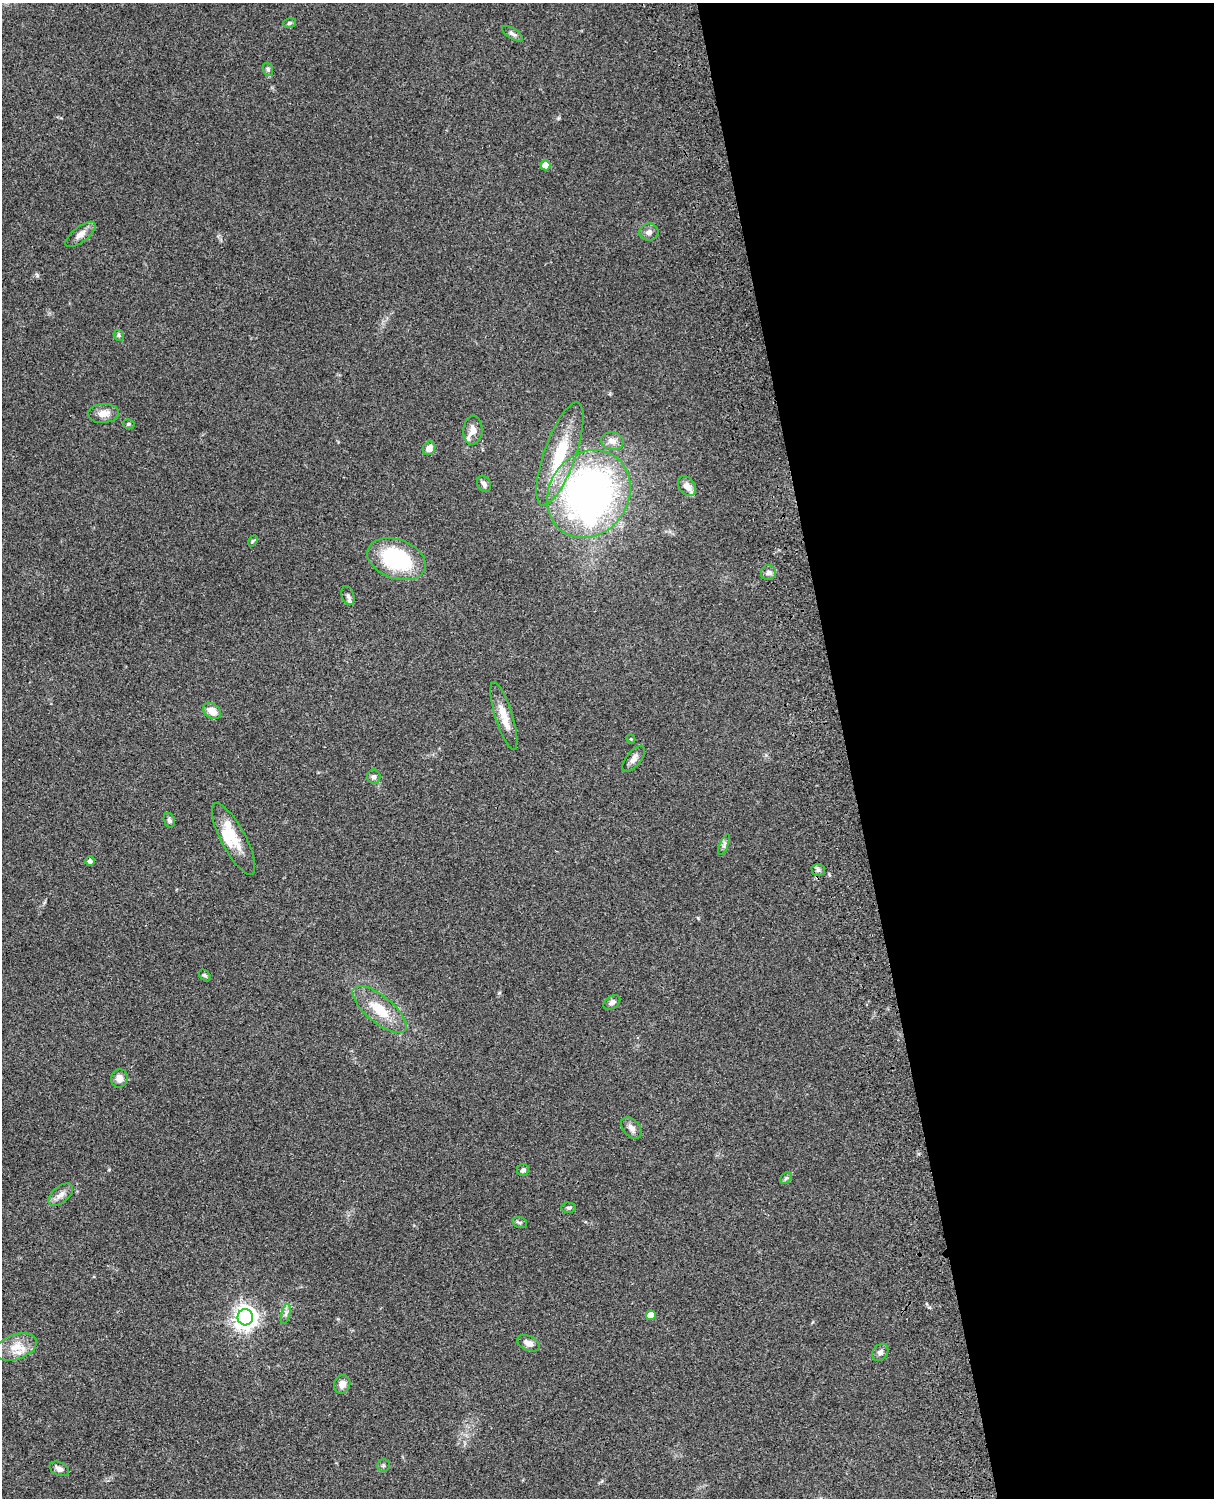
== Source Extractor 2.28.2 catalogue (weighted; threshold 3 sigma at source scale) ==
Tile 8 of 4 x 3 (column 4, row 2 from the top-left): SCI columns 3758-4969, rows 1773-3268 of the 5088 x 4927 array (HDU 1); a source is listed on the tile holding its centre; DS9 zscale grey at full resolution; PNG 1216 x 1500 px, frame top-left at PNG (2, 3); each listed source drawn as its Kron ellipse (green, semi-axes under 4 px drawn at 4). Shown black and unused: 30% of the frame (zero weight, under 3 of 4 exposures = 6% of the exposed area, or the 3 px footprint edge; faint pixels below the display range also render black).
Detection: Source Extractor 2.28.2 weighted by HDU 2 'WHT'; one run over the whole footprint, this tile lists its part. Background 0.0986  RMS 0.0064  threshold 0.0286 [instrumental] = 3 sigma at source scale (4.5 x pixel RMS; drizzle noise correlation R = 1.50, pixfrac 1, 0.05/0.05 arcsec/px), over >= 5 px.
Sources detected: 54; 1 inside a brighter object's white glare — neither listed nor drawn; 4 inside a brighter listed object's ellipse — not listed separately; the other 49 listed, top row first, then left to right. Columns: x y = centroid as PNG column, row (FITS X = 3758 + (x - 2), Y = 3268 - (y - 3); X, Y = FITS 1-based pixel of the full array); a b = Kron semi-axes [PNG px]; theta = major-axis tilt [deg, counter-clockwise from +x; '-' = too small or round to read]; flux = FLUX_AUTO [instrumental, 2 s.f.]
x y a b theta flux
289 23 7 5 16 1.1
512 34 12 5 -33 1.9
268 69 7 5 -70 1.1
545 165 5 5 - 7.3
649 232 9 8 - 2.7
80 234 18 7 38 4.6
119 335 6 5 - 0.99
103 413 15 9 4 5.3
129 424 6 4 -14 1
473 430 14 9 86 5
612 441 11 8 -10 4.5
429 448 7 6 - 4.8
560 454 54 16 70 33
484 484 9 6 -59 2.3
687 486 11 8 -53 4.9
589 494 46 39 55 270
253 541 6 4 58 0.82
396 559 30 19 -20 56
768 573 8 7 - 2.1
348 595 10 6 -71 2.1
212 711 10 7 -35 6.7
504 716 35 8 -73 10
631 739 5 3 - 0.58
634 759 16 7 52 3.5
374 777 7 6 - 2
169 820 7 5 -70 1.4
233 839 40 12 -62 15
724 844 11 4 67 1.8
90 861 5 4 - 2.1
818 870 6 6 - 1.5
205 975 7 4 -46 1.1
612 1002 9 6 35 2.6
379 1009 33 13 -40 19
119 1078 9 8 - 4.3
631 1128 12 8 -49 3.5
523 1170 6 6 - 1.8
786 1178 6 5 - 1.2
61 1194 15 8 40 4.2
568 1208 7 5 -1 1.2
520 1223 7 5 -18 1.2
286 1314 10 4 77 1.9
651 1315 5 4 - 8.7
245 1317 8 7 - 490
528 1343 12 7 -24 3.7
16 1347 22 12 19 11
880 1352 9 7 52 2.6
342 1384 9 8 - 4.2
383 1466 6 6 - 1.2
59 1469 10 6 -25 2.8
Unlisted compact peaks at least as high as the median listed source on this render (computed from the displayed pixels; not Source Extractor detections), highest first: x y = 37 275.